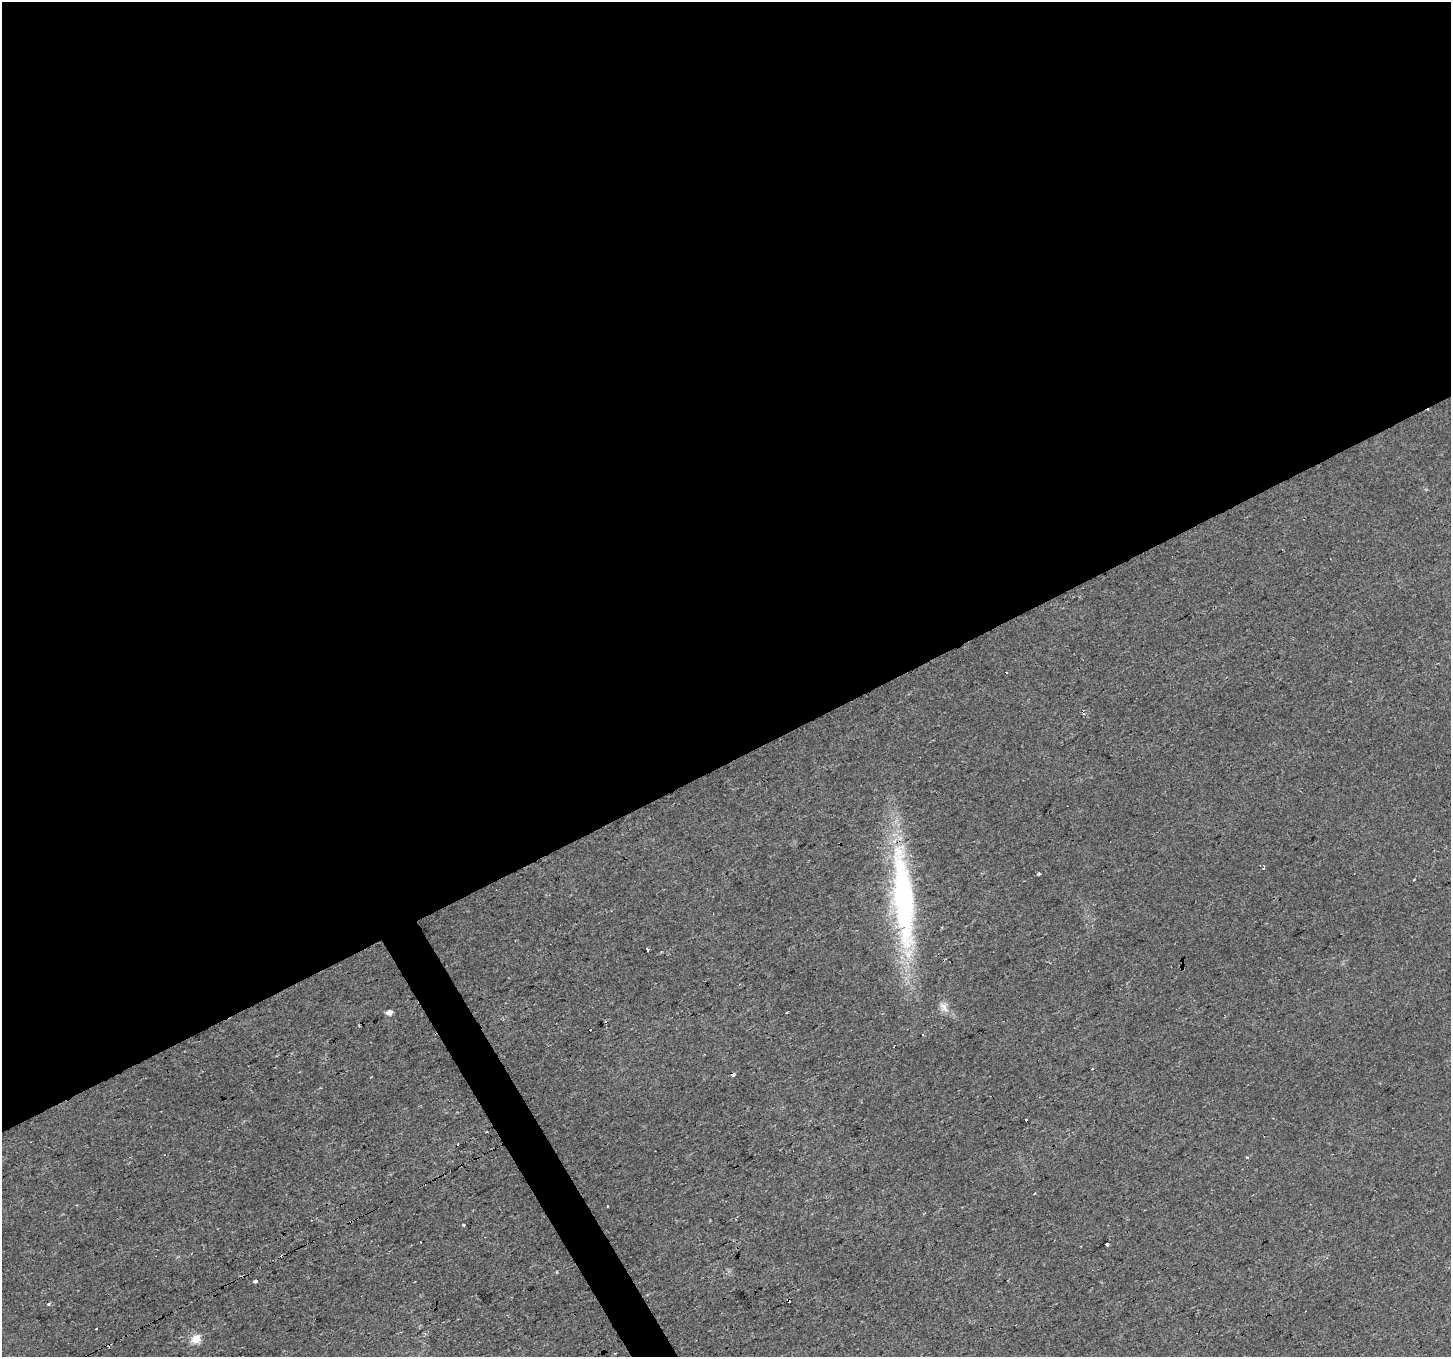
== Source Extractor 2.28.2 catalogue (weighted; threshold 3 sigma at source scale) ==
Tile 2 of 4 x 4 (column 2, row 1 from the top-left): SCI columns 1449-2897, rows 4171-5525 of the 5796 x 5687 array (HDU 1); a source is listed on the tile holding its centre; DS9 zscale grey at full resolution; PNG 1453 x 1359 px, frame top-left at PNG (2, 2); no overlay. Shown black and unused: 57% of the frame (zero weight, under 2 of 3 exposures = <1% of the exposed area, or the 3 px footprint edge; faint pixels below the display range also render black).
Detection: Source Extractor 2.28.2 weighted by HDU 2 'WHT'; one run over the whole footprint, this tile lists its part. Background 0.0148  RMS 0.006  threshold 0.0271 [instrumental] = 3 sigma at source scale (4.5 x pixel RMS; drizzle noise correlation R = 1.50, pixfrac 1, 0.0396/0.0396 arcsec/px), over >= 5 px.
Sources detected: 31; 11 cosmic-ray / hot-pixel residue — not listed; the other 20 listed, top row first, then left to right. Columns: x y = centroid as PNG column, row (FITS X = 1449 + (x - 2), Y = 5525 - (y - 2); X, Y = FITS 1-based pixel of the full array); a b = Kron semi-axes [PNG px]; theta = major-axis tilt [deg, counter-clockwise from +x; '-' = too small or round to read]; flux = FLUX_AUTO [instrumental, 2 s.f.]
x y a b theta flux
1264 868 3 3 - 7.1
1039 874 3 3 - 3.5
1414 879 3 2 - 0.59
903 900 112 20 -85 160
647 950 3 3 - 3.1
944 1007 18 7 -53 4.4
389 1012 6 5 - 2.5
1092 1069 3 2 - 0.45
732 1074 4 3 - 25
371 1077 3 2 - 0.43
1247 1158 3 3 - 8.4
1035 1194 3 2 - 1.1
607 1206 3 2 - 0.95
463 1225 3 3 - 1.9
1107 1244 3 3 - 1.8
255 1281 3 3 - 6
49 1305 3 3 - 4.5
96 1329 3 3 - 2.2
196 1339 12 10 32 6.7
109 1345 3 3 - 3
Overlapping masked pixels (flux is a lower limit): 2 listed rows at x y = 732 1074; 109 1345